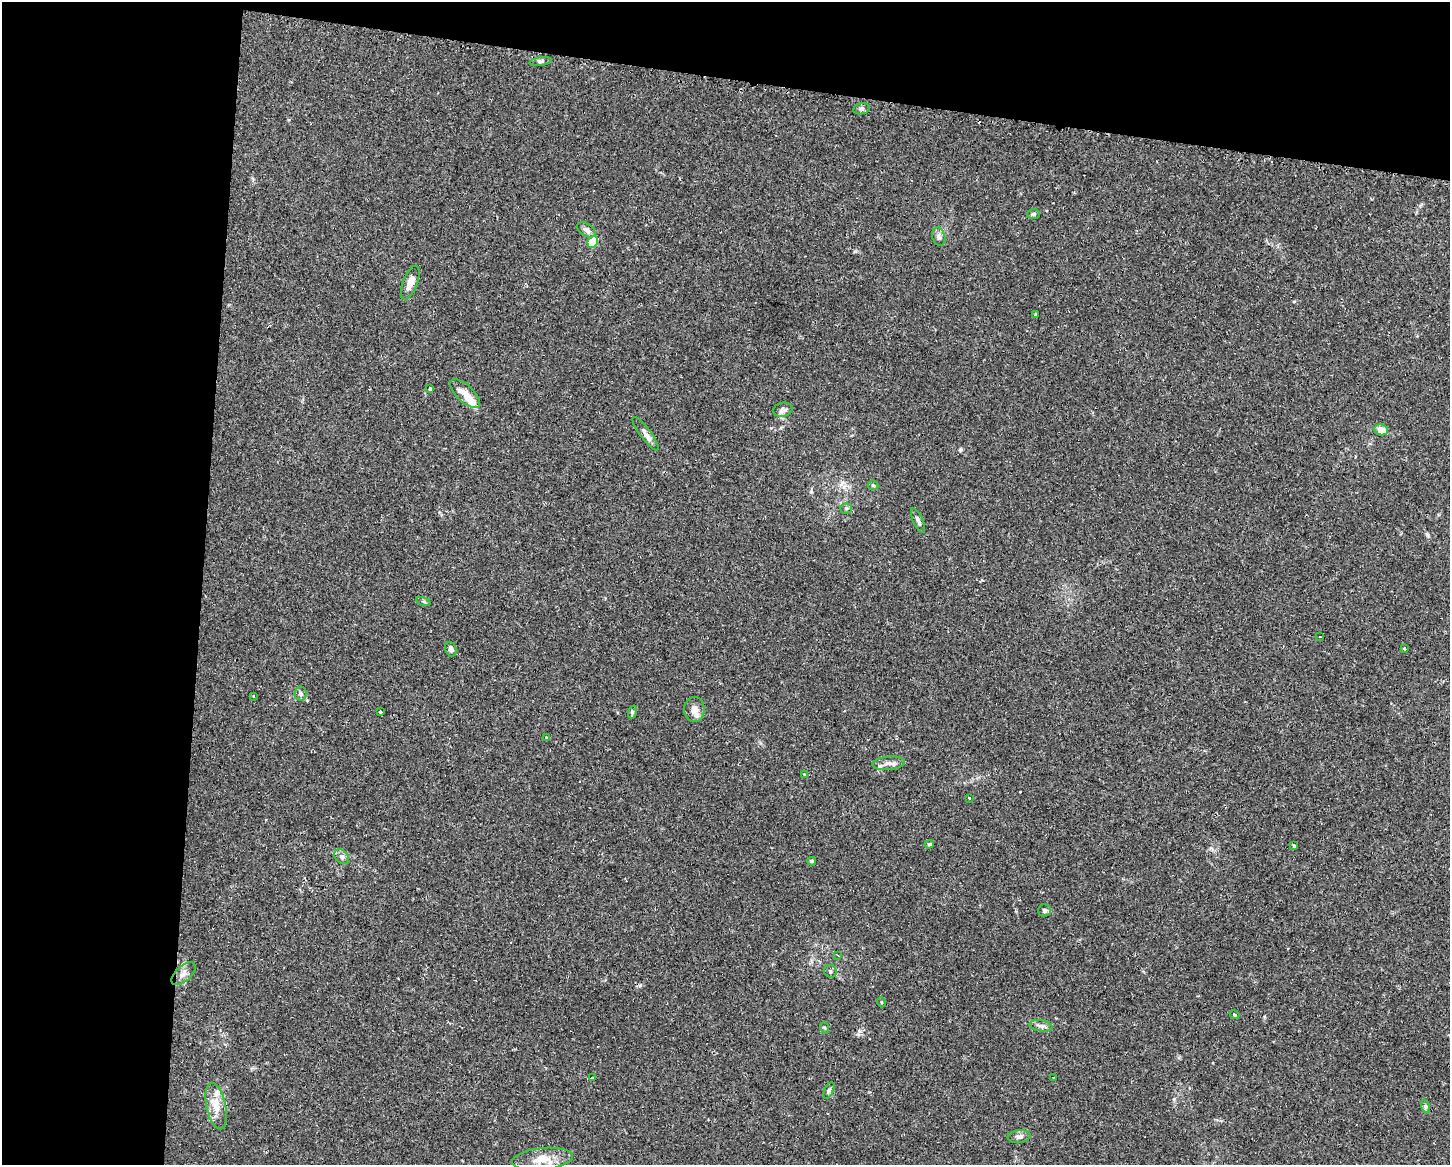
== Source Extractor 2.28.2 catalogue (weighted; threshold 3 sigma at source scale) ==
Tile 1 of 3 x 4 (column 1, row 1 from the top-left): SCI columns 298-1745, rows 3506-4668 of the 4749 x 4707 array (HDU 1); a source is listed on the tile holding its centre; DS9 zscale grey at full resolution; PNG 1452 x 1167 px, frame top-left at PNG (2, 2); each listed source drawn as its Kron ellipse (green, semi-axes under 4 px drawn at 4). Shown black and unused: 21% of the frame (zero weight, under 2 of 3 exposures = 4% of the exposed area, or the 3 px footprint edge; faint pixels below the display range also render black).
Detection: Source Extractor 2.28.2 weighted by HDU 2 'WHT'; one run over the whole footprint, this tile lists its part. Background 0.0342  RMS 0.0051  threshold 0.0231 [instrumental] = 3 sigma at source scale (4.5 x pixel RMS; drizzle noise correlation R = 1.50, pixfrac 1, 0.05/0.05 arcsec/px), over >= 5 px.
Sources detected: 51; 1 cosmic-ray / hot-pixel residue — neither listed nor drawn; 2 inside a brighter listed object's ellipse — not listed separately; the other 48 listed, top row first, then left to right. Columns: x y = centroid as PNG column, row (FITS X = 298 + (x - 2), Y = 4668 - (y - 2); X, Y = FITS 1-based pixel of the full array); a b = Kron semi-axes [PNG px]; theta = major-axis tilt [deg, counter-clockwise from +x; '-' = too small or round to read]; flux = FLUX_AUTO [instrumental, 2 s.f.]
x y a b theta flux
541 61 11 4 9 1.1
861 109 8 5 9 1.1
1033 214 6 5 - 0.86
586 230 10 6 -33 2.1
939 236 10 6 -74 1.7
593 242 6 5 - 20
410 283 18 7 69 4.7
1035 315 3 3 - 0.94
430 389 3 3 - 1.9
465 394 19 8 -44 6.3
783 410 10 7 13 1.8
1381 430 7 5 -9 5.7
645 434 20 5 -53 2.8
873 485 5 4 - 0.62
846 508 5 5 - 0.82
918 520 13 5 -65 1.8
424 601 7 3 -19 0.77
1319 636 3 3 - 1.6
451 649 7 5 -70 1.9
1404 649 3 3 - 0.92
301 694 7 6 - 1.1
254 696 3 3 - 0.63
694 709 12 10 89 4.2
380 712 3 3 - 1.5
632 712 6 4 73 0.72
547 738 3 3 - 0.88
889 763 16 6 5 3
805 775 3 3 - 1.7
969 798 3 2 - 0.46
929 844 5 3 - 0.63
1294 846 3 3 - 1.3
342 857 8 6 -45 1.5
812 861 4 3 - 0.64
1044 910 6 6 - 1.2
838 955 3 3 - 0.53
830 971 6 6 - 1.3
183 974 14 8 42 3
881 1002 5 3 - 0.43
1235 1015 5 3 - 0.57
1041 1026 11 5 -9 1.9
825 1028 6 3 -70 0.54
592 1078 3 3 - 0.47
1053 1078 3 2 - 0.3
829 1090 9 4 63 1
216 1106 23 9 -77 7.2
1425 1106 7 4 -72 0.91
1019 1136 11 6 8 1.9
542 1159 30 11 6 8.2
Unlisted compact peaks at least as high as the median listed source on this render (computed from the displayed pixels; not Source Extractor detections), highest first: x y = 960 450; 1427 534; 855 251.